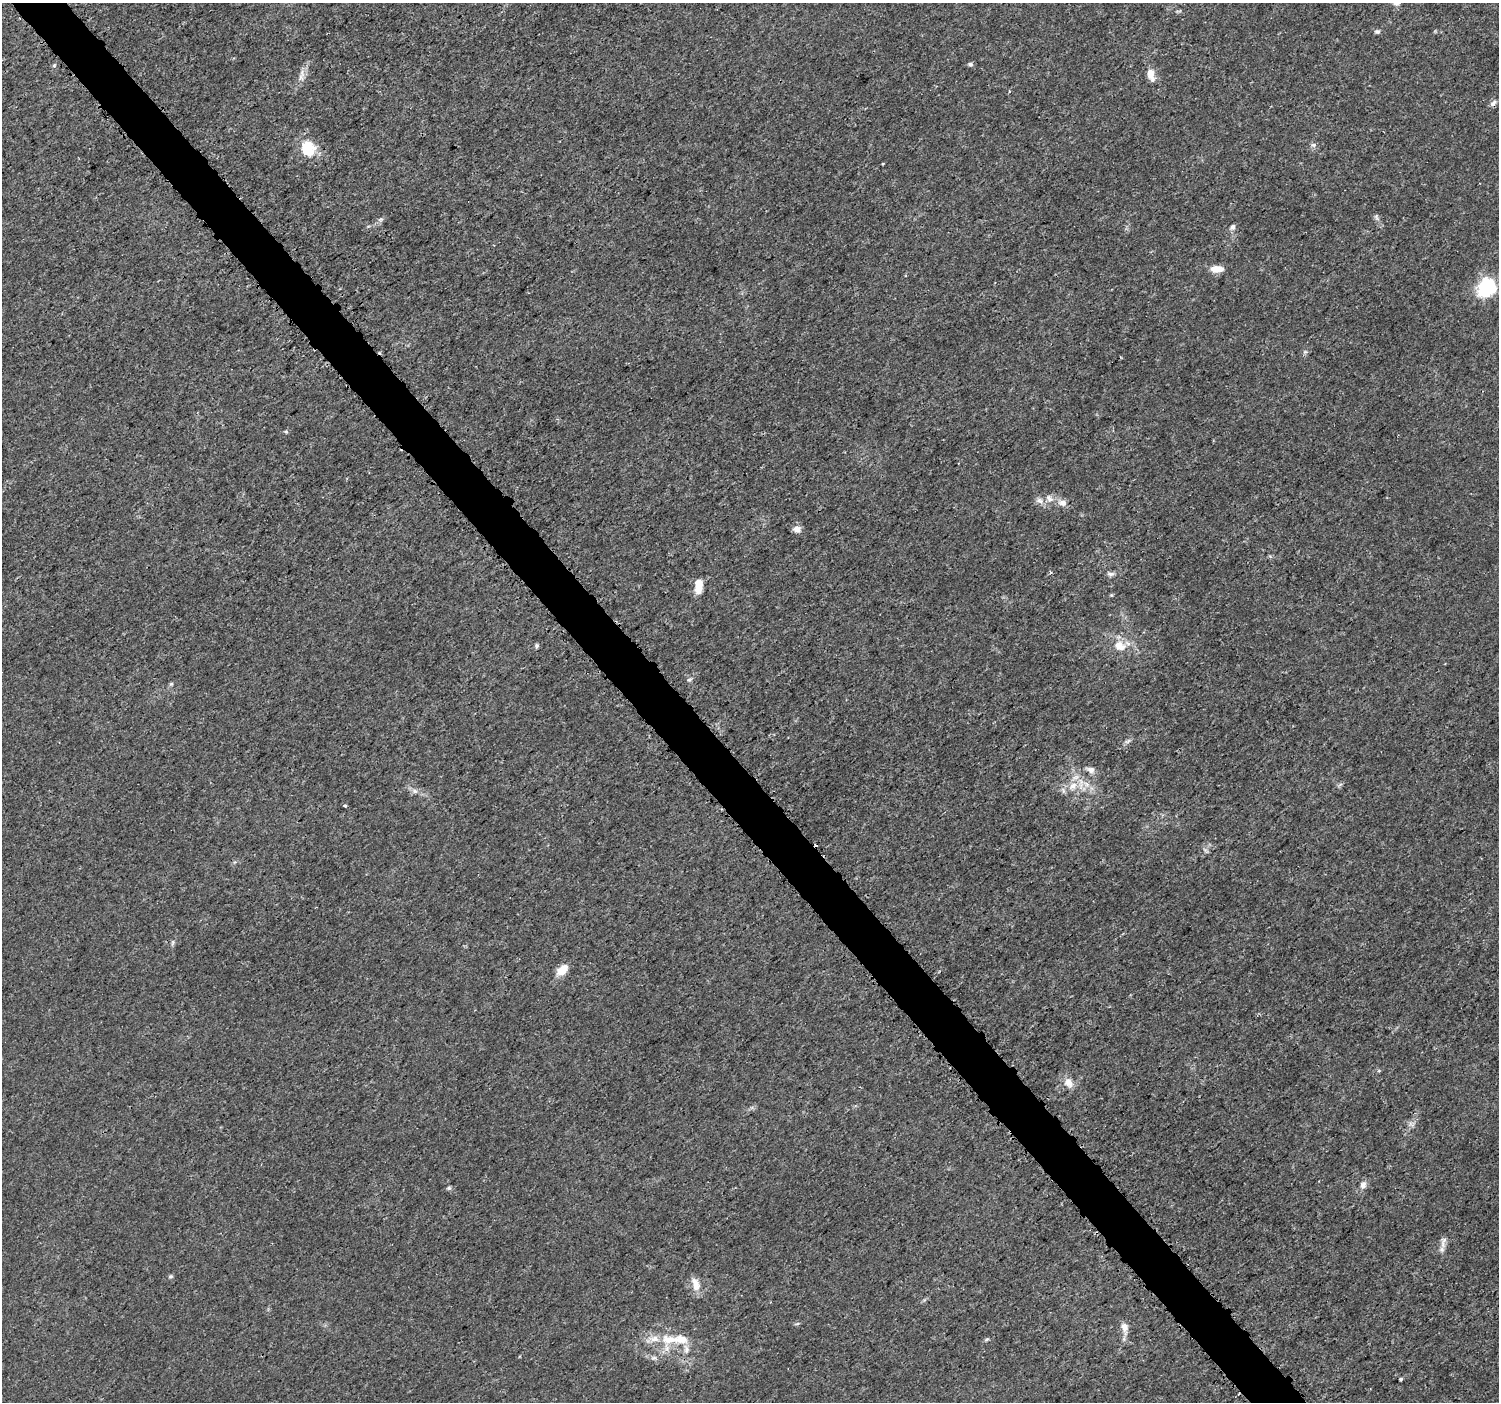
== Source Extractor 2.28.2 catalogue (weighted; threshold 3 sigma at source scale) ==
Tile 11 of 4 x 4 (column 3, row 3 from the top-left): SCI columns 3017-4513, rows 1565-2964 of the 6039 x 5993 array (HDU 1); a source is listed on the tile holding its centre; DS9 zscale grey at full resolution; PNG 1501 x 1404 px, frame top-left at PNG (2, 3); no overlay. Shown black and unused: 4% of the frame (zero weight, under 3 of 5 exposures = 2% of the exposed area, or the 3 px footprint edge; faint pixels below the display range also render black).
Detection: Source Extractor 2.28.2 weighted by HDU 2 'WHT'; one run over the whole footprint, this tile lists its part. Background 0.0015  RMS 6.9e-04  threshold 0.0031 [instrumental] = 3 sigma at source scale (4.5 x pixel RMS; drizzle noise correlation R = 1.50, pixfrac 1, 0.0396/0.0396 arcsec/px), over >= 5 px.
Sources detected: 52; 1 inside a brighter object's white glare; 1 cosmic-ray / hot-pixel residue — not listed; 4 inside a brighter listed object's ellipse — not listed separately; the other 46 listed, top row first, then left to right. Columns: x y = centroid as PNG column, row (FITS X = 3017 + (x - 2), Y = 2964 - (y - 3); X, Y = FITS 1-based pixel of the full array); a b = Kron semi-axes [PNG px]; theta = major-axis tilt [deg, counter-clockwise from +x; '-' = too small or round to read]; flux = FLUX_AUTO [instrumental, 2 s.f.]
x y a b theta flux
1377 31 8 6 4 0.15
970 64 6 5 - 0.16
54 65 5 5 - 0.1
1151 74 17 9 -78 0.7
302 75 19 7 81 0.48
1493 103 9 6 45 0.26
1313 145 8 6 13 0.19
308 149 17 14 -54 2.2
1376 217 11 5 -62 0.2
380 219 8 5 19 0.16
1232 227 8 6 50 0.21
1217 269 13 7 -1 0.93
1484 287 21 15 69 3.6
1305 352 6 4 0 0.12
286 432 5 5 - 0.091
1049 499 13 8 -47 0.49
1039 501 11 8 -22 0.35
1062 503 10 8 -5 0.43
797 529 10 8 -34 0.43
1110 574 10 6 -4 0.23
698 586 16 8 87 1.1
1111 595 5 4 - 0.072
536 646 6 5 - 0.12
1120 646 16 11 -30 1.1
689 680 7 5 16 0.13
171 684 5 5 - 0.1
1128 741 10 5 27 0.19
1091 770 11 8 -28 0.39
1087 784 10 6 -28 0.44
1073 786 15 10 42 0.96
415 791 9 6 -27 0.27
345 806 3 3 - 0.12
1206 851 9 4 -54 0.15
173 942 9 4 89 0.14
562 970 13 8 42 1.1
1068 1083 15 11 -47 0.65
1363 1185 11 8 65 0.37
449 1188 5 5 - 0.12
1443 1243 20 6 80 0.41
170 1276 6 5 - 0.12
696 1284 19 10 -74 0.76
797 1324 6 4 19 0.097
1124 1327 13 9 -75 0.5
680 1339 45 18 21 2.5
987 1339 7 4 30 0.1
1401 1379 4 3 - 0.098